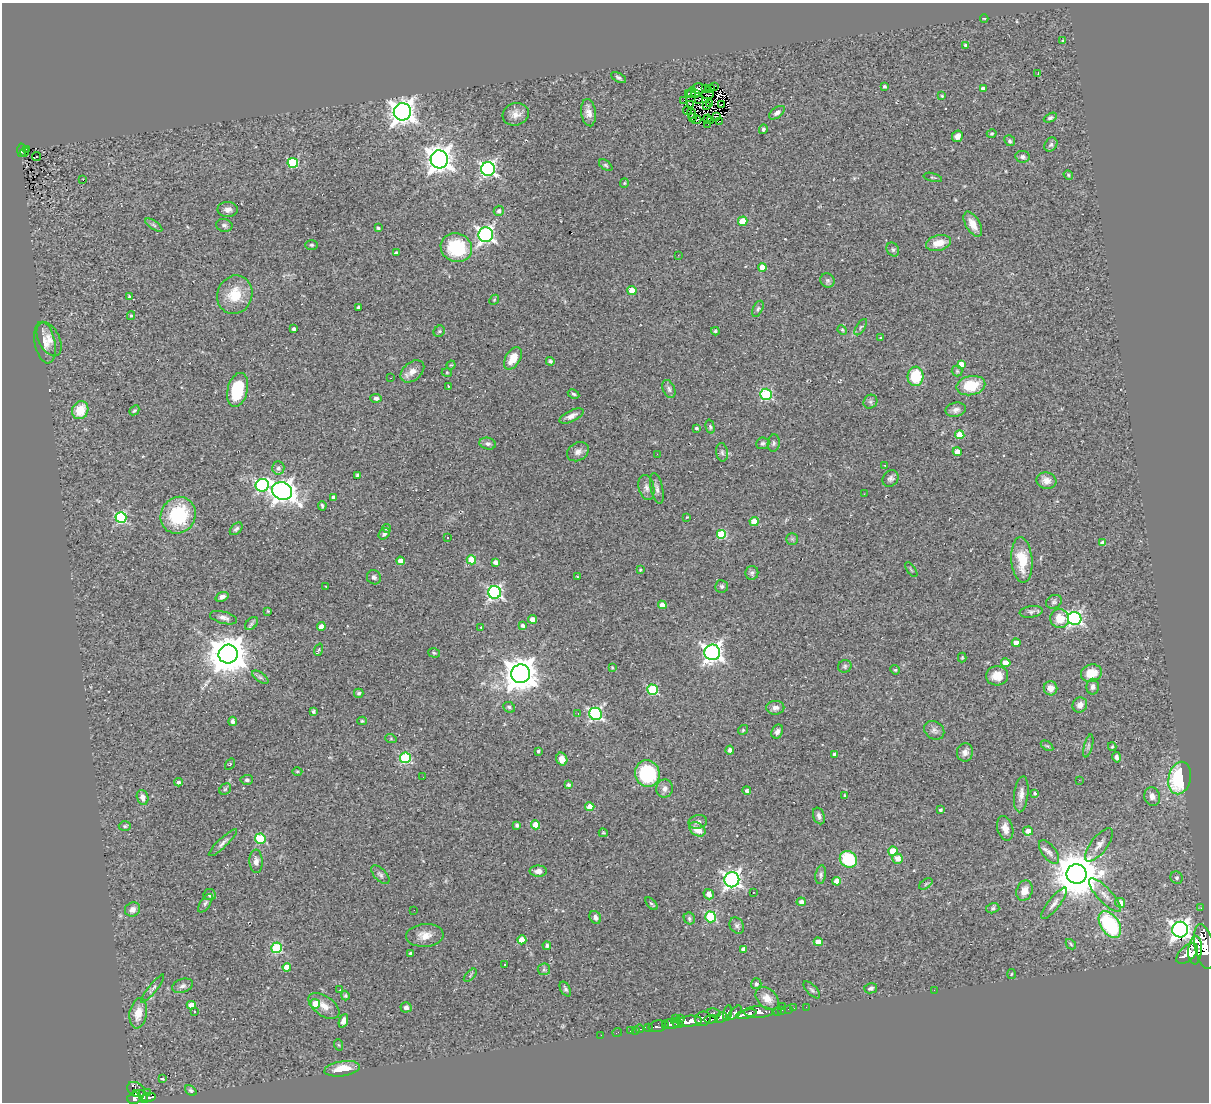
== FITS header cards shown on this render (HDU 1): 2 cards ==
NAXIS1  =                 1207
NAXIS2  =                 1100

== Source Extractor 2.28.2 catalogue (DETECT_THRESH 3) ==
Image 1207 x 1100 px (HDU 1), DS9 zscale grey, 1 PNG px = 1 image px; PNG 1211 x 1104 px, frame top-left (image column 1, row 1100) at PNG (2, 3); each listed source drawn as its Kron ellipse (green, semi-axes under 4 px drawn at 4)
Background 0.602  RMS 0.066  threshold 0.198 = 3 sigma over >= 5 px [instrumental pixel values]
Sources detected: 340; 2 with non-positive FLUX_AUTO (blend fragments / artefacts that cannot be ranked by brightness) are neither listed nor drawn; the other 338 listed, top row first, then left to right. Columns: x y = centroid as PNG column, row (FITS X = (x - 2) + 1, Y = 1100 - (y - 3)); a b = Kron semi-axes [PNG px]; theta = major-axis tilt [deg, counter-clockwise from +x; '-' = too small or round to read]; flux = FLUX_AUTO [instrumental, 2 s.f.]
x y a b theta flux
984 18 4 3 - 3.2
1062 41 3 3 - 5.2
966 46 4 4 - 14
1038 73 3 2 - 26
618 78 8 4 -27 9.7
715 86 3 3 - 12
884 86 3 3 - 6.5
705 88 4 2 - 1.4
699 89 7 5 -2 2.7
710 89 2 2 - 4.6
983 89 4 3 - 16
691 92 5 2 - 1.3
688 93 3 2 - 6.8
696 94 3 2 - 1.1
707 95 6 2 -8 2.1
942 96 4 4 - 5
699 99 3 2 - 2.1
684 100 2 2 - 2.7
691 104 3 2 - 4.4
710 104 2 2 - 2
706 105 3 2 - 7.1
721 105 2 2 - 1.7
687 110 4 2 - 2.4
402 112 8 8 - 4000
588 113 14 7 -83 31
777 113 9 5 35 17
516 114 13 11 16 36
691 114 5 2 - 2.7
717 116 3 3 - 4
692 118 2 2 - 0.35
1050 118 7 4 26 7.7
707 119 4 2 - 2.4
696 120 5 2 - 2
710 121 4 2 - 5.5
720 121 3 2 - 6.6
708 124 2 2 - 3.3
763 129 5 4 - 7.9
992 134 5 4 - 6.1
957 136 6 5 - 21
1010 141 6 5 - 7.4
1051 145 7 6 - 9.8
26 149 4 2 - 20
22 150 7 3 86 51
25 152 5 2 - 23
36 156 4 2 - 5.7
1023 157 7 6 - 13
439 159 9 8 - 4500
293 163 5 5 - 300
606 165 8 4 -38 7.8
488 169 7 7 - 1200
1068 175 5 4 - 5.1
933 177 9 3 -14 4.9
83 180 2 2 - 3.6
624 183 5 4 - 4.6
228 209 10 7 -1 21
499 211 5 5 - 15
743 221 5 4 - 99
973 224 14 7 -60 45
154 225 10 4 -34 8.6
224 225 8 6 -11 11
378 228 3 3 - 7.5
486 235 7 7 - 1400
939 243 13 7 14 58
311 245 6 5 - 7.4
456 248 16 14 -19 250
893 250 7 6 - 10
396 253 3 3 - 10
678 255 3 2 - 4.4
762 267 4 4 - 62
827 280 7 6 - 11
632 291 4 4 - 54
235 295 19 17 69 120
129 297 3 3 - 13
494 300 6 4 46 5.6
358 307 3 3 - 5.8
758 309 8 5 65 10
131 316 4 4 - 4.8
861 327 9 3 57 7.4
294 329 4 3 - 11
842 330 5 4 - 5.7
439 331 6 5 - 6.8
715 331 4 3 - 7.5
881 338 4 3 - 3.6
49 339 18 10 -63 44
45 343 21 10 -79 44
513 358 12 7 60 65
550 361 4 3 - 6.7
961 364 4 4 - 38
451 365 4 4 - 4.7
412 371 13 9 40 37
957 371 5 5 - 6.6
447 373 5 3 - 3.5
915 376 10 8 85 180
391 378 3 2 - 3.5
448 386 3 2 - 3.1
971 386 14 9 12 150
669 389 9 6 -68 13
237 390 17 10 76 200
574 394 6 4 -27 7.8
766 394 6 5 - 420
376 398 5 4 - 12
870 402 7 6 - 10
80 410 9 8 - 91
134 410 5 3 - 6.1
956 410 10 7 12 20
571 416 13 5 26 27
710 427 7 4 -75 7.2
696 428 4 3 - 7.6
960 435 5 4 - 94
763 443 6 5 - 9.5
774 443 8 6 82 11
488 444 8 5 -15 14
578 452 11 9 31 25
722 452 9 6 -80 12
957 452 4 4 - 33
657 454 3 2 - 6.9
885 466 4 3 - 3.2
278 468 6 6 - 16
358 475 4 3 - 7.7
890 478 9 7 48 15
1046 481 10 8 -10 31
262 485 6 6 - 670
646 487 12 7 -76 22
657 489 16 6 -78 19
282 491 10 8 -25 3000
864 494 3 2 - 5.1
333 497 4 3 - 11
322 506 5 3 - 7.3
178 515 19 17 59 290
687 517 3 3 - 4.6
121 518 5 5 - 430
754 522 4 4 - 83
387 528 4 4 - 7.7
236 529 7 5 44 9.5
384 534 6 5 - 12
721 534 5 5 - 230
447 538 3 3 - 26
792 539 5 5 - 7.9
1103 543 4 4 - 39
471 560 5 4 - 120
1022 560 23 10 -85 120
400 561 4 4 - 40
495 562 4 4 - 19
640 570 3 3 - 6.2
911 570 9 2 -55 4.3
752 573 7 6 - 11
577 576 3 2 - 3.1
374 577 7 7 - 12
722 586 6 6 - 10
326 587 3 2 - 3
495 592 6 6 - 980
222 597 7 4 21 16
1054 602 8 6 31 10
662 605 4 4 - 31
268 611 3 2 - 4
1031 612 11 5 8 13
224 618 14 6 -15 21
1075 618 7 6 - 940
532 619 4 4 - 37
1060 619 9 9 - 67
251 624 7 5 45 9.1
523 625 4 3 - 14
321 626 4 4 - 28
481 627 3 2 - 3.1
1016 643 4 4 - 36
318 650 6 4 69 5.6
712 652 8 8 - 2100
434 653 6 4 -16 6.4
228 654 9 9 - 13000
962 657 5 4 - 4.5
1006 663 4 4 - 82
845 666 7 6 - 9
612 667 4 3 - 3.8
895 670 5 4 - 5.5
1091 673 10 8 16 84
521 674 9 9 - 8800
997 676 11 9 5 54
260 677 9 4 -35 10
1093 687 8 6 89 15
1050 688 7 7 - 31
653 690 5 5 - 330
359 693 5 4 - 7.8
1080 705 8 7 - 24
509 707 6 5 - 8.7
775 708 9 7 1 17
313 712 3 3 - 12
578 714 3 2 - 4.2
596 714 6 6 - 780
233 721 4 3 - 13
362 721 5 4 - 5.6
743 730 5 4 - 6
934 730 11 8 -34 17
777 732 7 5 64 17
391 739 5 3 - 4.9
1047 746 7 3 -35 6
1088 746 12 3 75 8.7
1112 747 4 4 - 4.5
730 750 4 4 - 18
538 751 3 3 - 6.7
965 752 9 8 - 25
835 754 4 3 - 15
1117 757 5 4 - 12
405 758 5 5 - 400
562 759 6 5 - 33
230 764 6 4 56 5
297 771 5 3 - 4.6
647 774 13 12 - 360
423 777 2 2 - 1.8
1180 778 16 11 77 340
247 780 6 5 - 8.6
1079 780 3 2 - 5.5
178 782 4 4 - 11
568 785 4 3 - 9.8
664 788 9 8 - 21
225 789 6 5 - 6.9
747 790 4 4 - 13
1034 793 3 3 - 8
1021 794 18 7 84 29
845 795 3 2 - 4.4
1152 796 9 7 -72 26
143 797 7 5 -73 23
590 807 4 4 - 65
940 810 3 3 - 8.8
819 816 8 5 -70 19
698 822 9 6 12 16
517 825 4 3 - 12
536 825 4 4 - 76
125 826 6 5 - 6.7
1005 828 12 8 -74 35
697 829 8 6 -34 62
1028 831 5 4 - 27
603 833 4 3 - 5
260 839 5 5 - 330
223 843 19 4 43 19
1099 845 20 8 52 30
893 851 5 4 - 120
1049 852 14 6 -52 21
848 859 9 8 - 220
897 859 5 5 - 41
256 861 11 6 -88 20
538 871 9 5 0 21
1077 874 10 10 - 20000
380 875 11 6 -47 14
821 875 9 5 80 12
1177 878 6 6 - 10
732 880 7 7 - 1600
837 881 4 4 - 55
926 884 7 4 36 7.6
1024 891 10 8 70 44
753 892 3 2 - 15
709 894 5 5 - 29
210 895 6 5 - 11
1105 895 22 7 -47 41
801 902 4 4 - 16
205 903 10 5 56 10
1054 903 19 5 52 26
1120 903 5 4 - 41
651 904 7 4 -47 7.4
993 908 6 5 - 7.8
1201 908 3 2 - 7.1
132 909 8 7 - 22
414 910 2 2 - 2.7
595 917 7 5 -60 16
711 917 5 5 - 340
689 918 6 5 - 9.3
1110 925 15 9 -56 430
737 926 8 6 -56 13
1180 930 8 8 - 2500
425 935 19 11 4 51
522 940 4 4 - 78
818 942 4 4 - 50
1071 944 6 4 -47 5.7
547 946 4 4 - 8.3
1204 946 23 9 -78 2700
277 948 5 5 - 340
744 949 4 4 - 25
1195 950 14 6 86 1600
411 953 3 3 - 7.7
1187 954 13 7 41 1400
505 964 3 2 - 11
287 967 4 4 - 54
544 969 6 6 - 9.1
1011 974 5 3 - 3.6
470 975 8 3 46 5.5
756 984 5 5 - 9.6
183 986 11 7 18 17
871 988 6 5 - 11
153 989 17 4 52 14
565 989 8 4 -61 9
340 990 3 3 - 3.5
812 990 11 5 -45 11
934 990 2 2 - 4.5
345 996 5 4 - 6.5
767 998 13 9 -44 48
315 1004 5 4 - 75
191 1005 4 4 - 60
324 1006 17 9 -35 44
783 1006 3 2 - 26
406 1007 5 5 - 14
806 1007 2 2 - 7.9
794 1008 3 2 - 8.1
788 1009 2 2 - 4.7
782 1010 3 3 - 14
777 1011 2 2 - 8.6
194 1012 3 3 - 6.7
758 1012 15 5 0 790
138 1013 15 8 80 63
714 1013 7 4 -15 150
727 1013 8 4 79 230
735 1013 8 4 46 250
746 1014 10 4 12 780
721 1017 6 4 27 280
675 1018 2 2 - 8.7
681 1018 3 2 - 65
703 1019 8 7 - 530
711 1019 6 3 3 240
343 1021 7 4 70 21
690 1021 12 5 6 1200
677 1023 6 3 -29 190
670 1024 8 4 -1 250
665 1025 3 2 - 89
657 1026 9 5 13 200
649 1028 3 3 - 77
640 1029 4 2 - 12
635 1030 2 2 - 7.3
630 1031 3 2 - 10
617 1032 5 2 - 8.3
601 1035 2 2 - 6.2
339 1045 6 3 -70 4.1
342 1069 18 7 8 75
163 1078 3 2 - 450
136 1089 9 7 -26 370
191 1090 6 4 -39 7.5
136 1093 3 3 - 120
148 1093 3 3 - 4.7
143 1097 7 4 -63 200
149 1097 7 3 8 170
134 1098 7 5 18 260
At the frame edge (FLAGS 8, measured only in part): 1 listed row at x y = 1204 946
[2 non-positive-flux detections neither listed nor drawn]